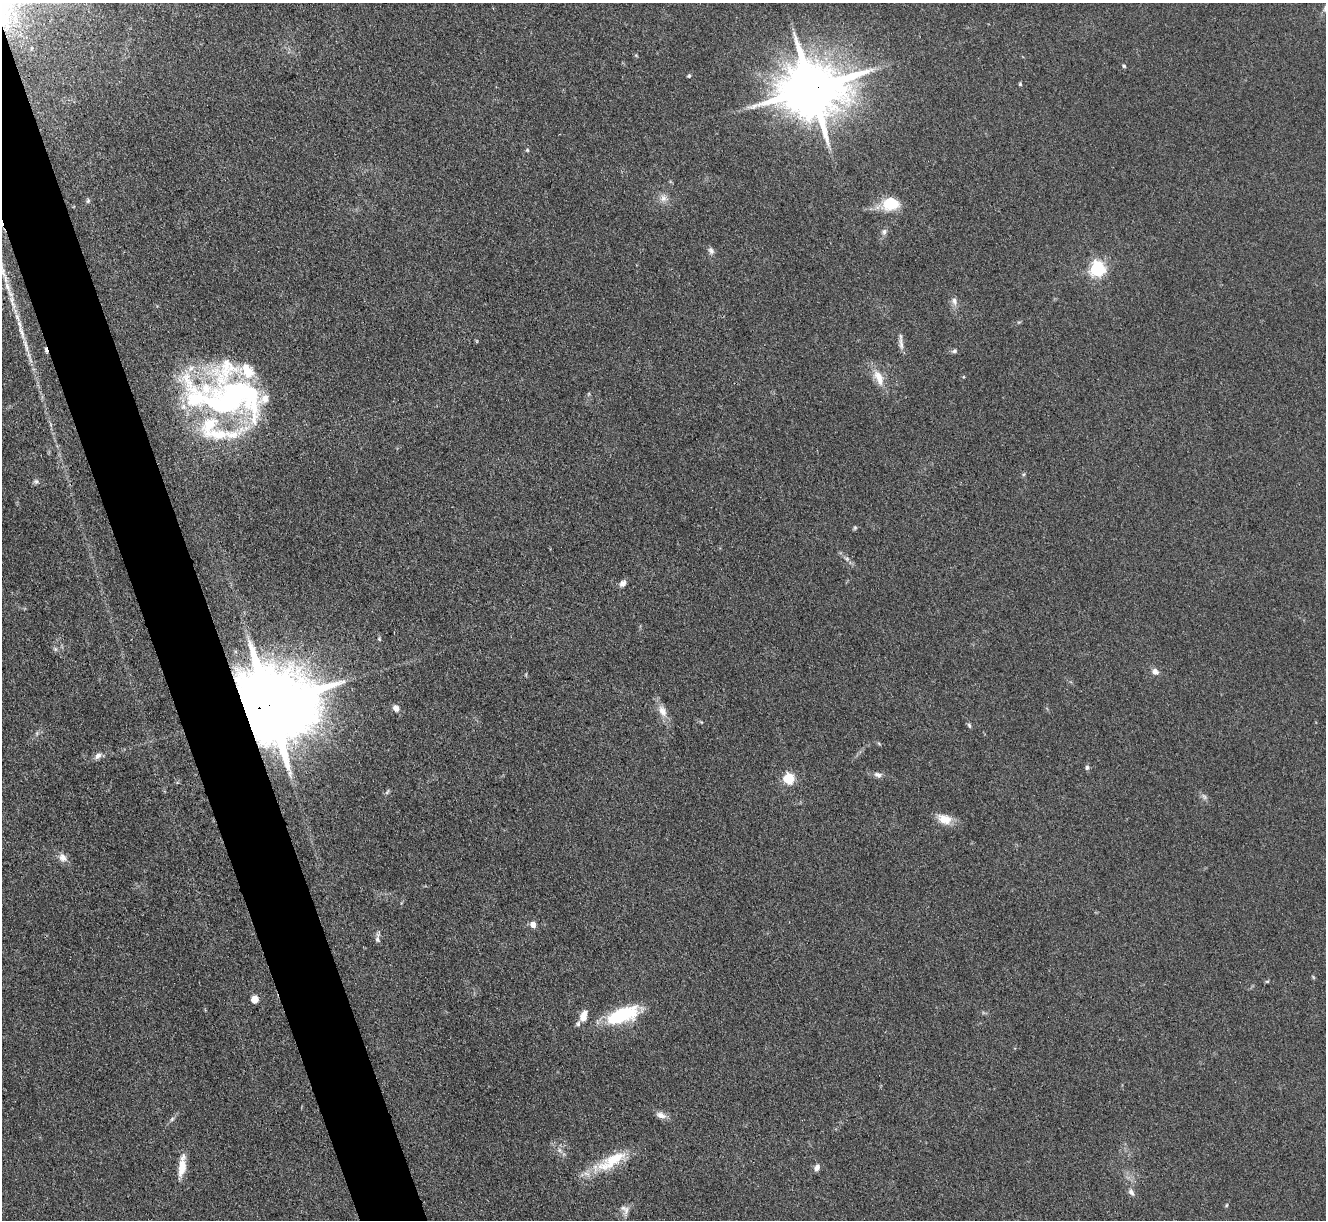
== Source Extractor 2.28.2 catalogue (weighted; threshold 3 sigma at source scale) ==
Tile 11 of 4 x 4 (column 3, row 3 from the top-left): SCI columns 2659-3982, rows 1494-2711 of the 5316 x 5299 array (HDU 1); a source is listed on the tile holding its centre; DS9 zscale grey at full resolution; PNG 1328 x 1222 px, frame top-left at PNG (2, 3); no overlay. Shown black and unused: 5% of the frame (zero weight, under 3 of 4 exposures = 1% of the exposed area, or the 3 px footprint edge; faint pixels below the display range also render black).
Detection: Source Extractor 2.28.2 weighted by HDU 2 'WHT'; one run over the whole footprint, this tile lists its part. Background 0.111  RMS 0.0067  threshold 0.0302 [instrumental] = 3 sigma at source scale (4.5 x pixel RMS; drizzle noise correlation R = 1.50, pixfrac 1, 0.05/0.05 arcsec/px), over >= 5 px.
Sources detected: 63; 2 inside a brighter object's white glare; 1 cosmic-ray / hot-pixel residue — not listed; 8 inside a brighter listed object's ellipse — not listed separately; the other 52 listed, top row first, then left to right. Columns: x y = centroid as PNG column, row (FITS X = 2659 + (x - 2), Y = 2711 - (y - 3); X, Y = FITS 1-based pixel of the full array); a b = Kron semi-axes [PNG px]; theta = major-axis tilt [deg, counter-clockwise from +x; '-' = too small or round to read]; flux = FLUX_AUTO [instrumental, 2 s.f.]
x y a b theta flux
1124 66 5 4 - 0.87
689 76 5 4 - 0.89
1020 84 4 4 - 0.89
811 89 18 15 9 5500
527 150 4 4 - 0.79
663 198 11 9 -84 4.3
88 200 7 5 88 1.2
890 202 19 13 58 19
884 232 8 6 88 2
711 250 10 7 -61 2.3
1097 269 6 6 - 180
7 287 17 6 -67 5.2
954 301 12 6 -76 3.1
22 332 26 6 -73 8.1
901 344 20 5 -83 3.6
954 351 7 5 32 1.4
879 377 24 11 -65 11
233 399 59 50 -8 200
36 481 7 6 - 1.7
855 528 6 4 0 1
847 559 6 5 - 1.4
623 583 9 7 49 3.1
379 639 6 3 -46 0.83
1155 672 8 8 - 3.4
270 704 23 18 10 13000
396 708 9 8 - 3.2
662 711 18 10 -64 6.8
969 725 7 5 -72 1.3
879 744 6 4 -21 0.86
98 756 12 7 44 3.3
1087 768 6 5 - 1.6
878 775 11 7 -19 2.8
788 779 6 5 - 62
387 792 9 3 57 1.1
1204 797 9 6 -62 2.1
944 819 19 12 -22 9.6
63 858 12 10 -58 4.6
533 925 6 5 - 4.9
377 938 14 5 -89 2.4
1267 981 6 4 1 0.77
254 999 5 5 - 18
622 1015 31 13 21 53
584 1016 13 7 71 7.8
661 1115 14 8 -22 4.1
172 1119 7 4 46 1.3
559 1150 7 4 -71 1.6
612 1161 47 15 31 27
182 1166 28 8 83 11
817 1168 9 6 69 3
1131 1192 11 7 -60 2.8
1226 1205 5 3 - 0.71
626 1210 14 7 72 3.3
Overlapping masked pixels (flux is a lower limit): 2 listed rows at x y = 811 89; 270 704